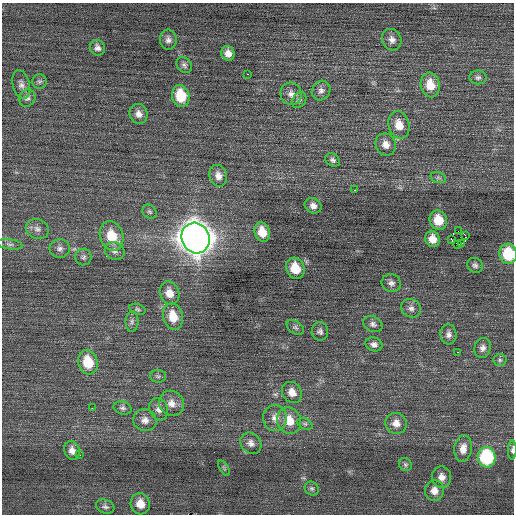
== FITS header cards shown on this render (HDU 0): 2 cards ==
NAXIS1  =                  512 / Axis length
NAXIS2  =                  512 / Axis length

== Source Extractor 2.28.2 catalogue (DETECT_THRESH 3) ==
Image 512 x 512 px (HDU 0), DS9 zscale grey, 1 PNG px = 1 image px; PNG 516 x 516 px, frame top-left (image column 1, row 512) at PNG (2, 3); each listed source drawn as its Kron ellipse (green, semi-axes under 4 px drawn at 4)
Background 0.076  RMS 0.71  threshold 2.12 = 3 sigma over >= 5 px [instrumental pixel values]
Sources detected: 81; all 81 listed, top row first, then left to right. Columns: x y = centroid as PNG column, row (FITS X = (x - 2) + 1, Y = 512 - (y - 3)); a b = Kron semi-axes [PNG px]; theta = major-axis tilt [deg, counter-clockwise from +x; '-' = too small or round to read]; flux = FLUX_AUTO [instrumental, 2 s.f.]
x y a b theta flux
168 40 10 8 -84 220
392 40 11 9 -64 290
97 48 8 7 - 220
228 53 7 6 - 340
184 65 9 7 -48 140
247 74 2 2 - 200
478 77 8 7 - 140
39 81 7 7 - 110
21 84 14 8 -77 260
430 85 12 9 -79 840
321 90 10 9 - 230
291 94 11 10 - 320
181 96 11 8 -77 1500
27 98 9 7 59 180
299 100 8 6 58 140
138 114 10 9 - 310
399 125 14 10 -75 700
386 144 11 10 - 390
333 160 8 6 -31 140
218 176 11 8 -73 360
438 177 8 5 -17 96
354 190 3 2 - 390
313 206 9 7 -32 260
150 212 8 6 -44 120
438 220 10 8 -66 970
37 229 12 9 -24 290
458 231 3 2 - 470
262 232 10 7 -71 790
465 235 3 2 - 420
112 236 15 11 -72 1200
195 238 15 14 - 75000
432 239 8 7 - 500
451 240 3 2 - 180
461 243 3 2 - 24
10 244 13 5 -7 150
458 245 3 2 - 160
60 249 10 9 - 240
115 251 10 8 -24 240
508 254 10 8 -78 2000
83 257 8 8 - 150
475 265 8 7 - 150
295 268 11 9 -65 1000
391 283 10 9 - 210
170 293 12 9 -72 530
411 308 10 9 - 240
137 309 8 5 -19 93
173 316 13 10 -75 860
132 321 10 6 89 140
373 324 10 7 -25 180
295 327 9 6 -34 120
320 331 9 8 - 170
448 334 10 8 -84 220
374 344 9 6 -18 200
483 348 10 8 72 230
458 352 2 2 - 400
500 360 7 5 -2 89
88 362 12 9 -75 1500
158 376 8 6 -2 120
292 392 11 9 -55 440
171 403 13 12 - 450
92 408 2 2 - 94
123 408 9 6 -15 150
159 409 11 9 -70 300
275 418 13 12 - 440
145 420 12 11 - 360
289 421 13 11 -66 920
396 423 11 10 - 440
305 424 8 5 -28 110
251 443 11 9 -47 300
463 449 13 8 83 490
512 450 9 4 88 130
72 451 9 7 -69 310
80 455 2 2 - 23
487 457 10 9 - 3800
405 464 7 6 - 97
224 468 8 3 -58 66
441 477 11 9 -77 350
312 489 7 6 - 110
434 490 10 9 - 390
140 504 10 9 - 600
105 507 9 6 -20 150
At the frame edge (FLAGS 8, measured only in part): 2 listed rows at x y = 508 254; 512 450